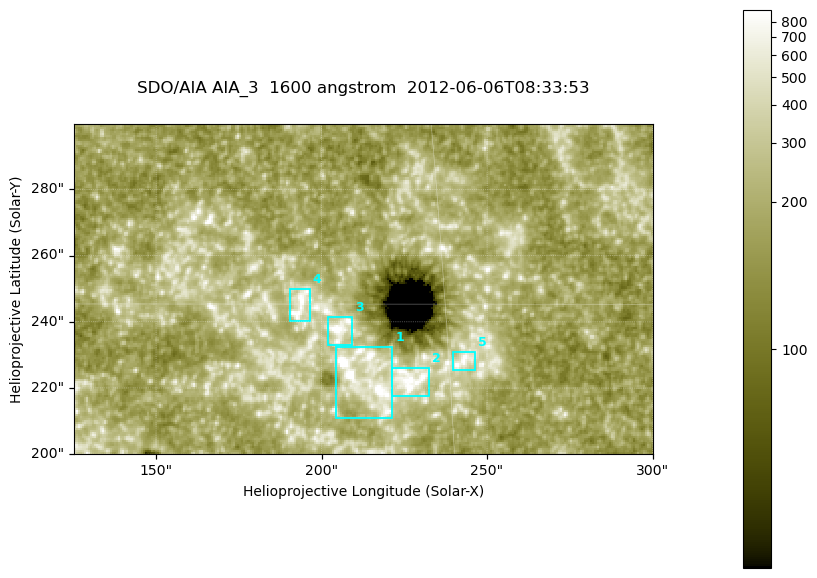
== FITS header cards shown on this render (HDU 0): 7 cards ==
TELESCOP= 'SDO/AIA '
INSTRUME= 'AIA_3   '
WAVELNTH=                 1600
WAVEUNIT= 'angstrom'
DATE-OBS= '2012-06-06T08:33:53.12'
CTYPE1  = 'HPLN-TAN'
CTYPE2  = 'HPLT-TAN'

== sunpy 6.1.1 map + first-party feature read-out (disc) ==
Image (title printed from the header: SDO/AIA AIA_3  1600 angstrom  2012-06-06T08:33:53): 287 x 164 px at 0.609 arcsec/px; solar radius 946 arcsec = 1552 px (partial field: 0.6% of the solar disc is inside the frame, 100% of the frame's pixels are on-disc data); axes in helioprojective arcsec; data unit not stated in the header (colour bar unlabelled)
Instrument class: DISC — disc imager (sunpy class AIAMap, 1600 A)
Bright regions (active regions / flare kernels): reference = the on-disc median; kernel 3 px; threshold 5 sigma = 330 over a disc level ~185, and >= 1.15x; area >= 47 px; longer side >= 3 px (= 1.8 arcsec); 5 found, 5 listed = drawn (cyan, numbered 1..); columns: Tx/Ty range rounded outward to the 2 arcsec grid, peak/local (2 s.f.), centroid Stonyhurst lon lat
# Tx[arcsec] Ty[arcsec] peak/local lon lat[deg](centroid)
1 204..222 210..232 9.1 +13 +14
2 220..234 216..226 5.4 +14 +14
3 202..210 232..242 6.1 +13 +15
4 190..198 240..250 4.9 +12 +15
5 238..248 224..232 4.5 +15 +14